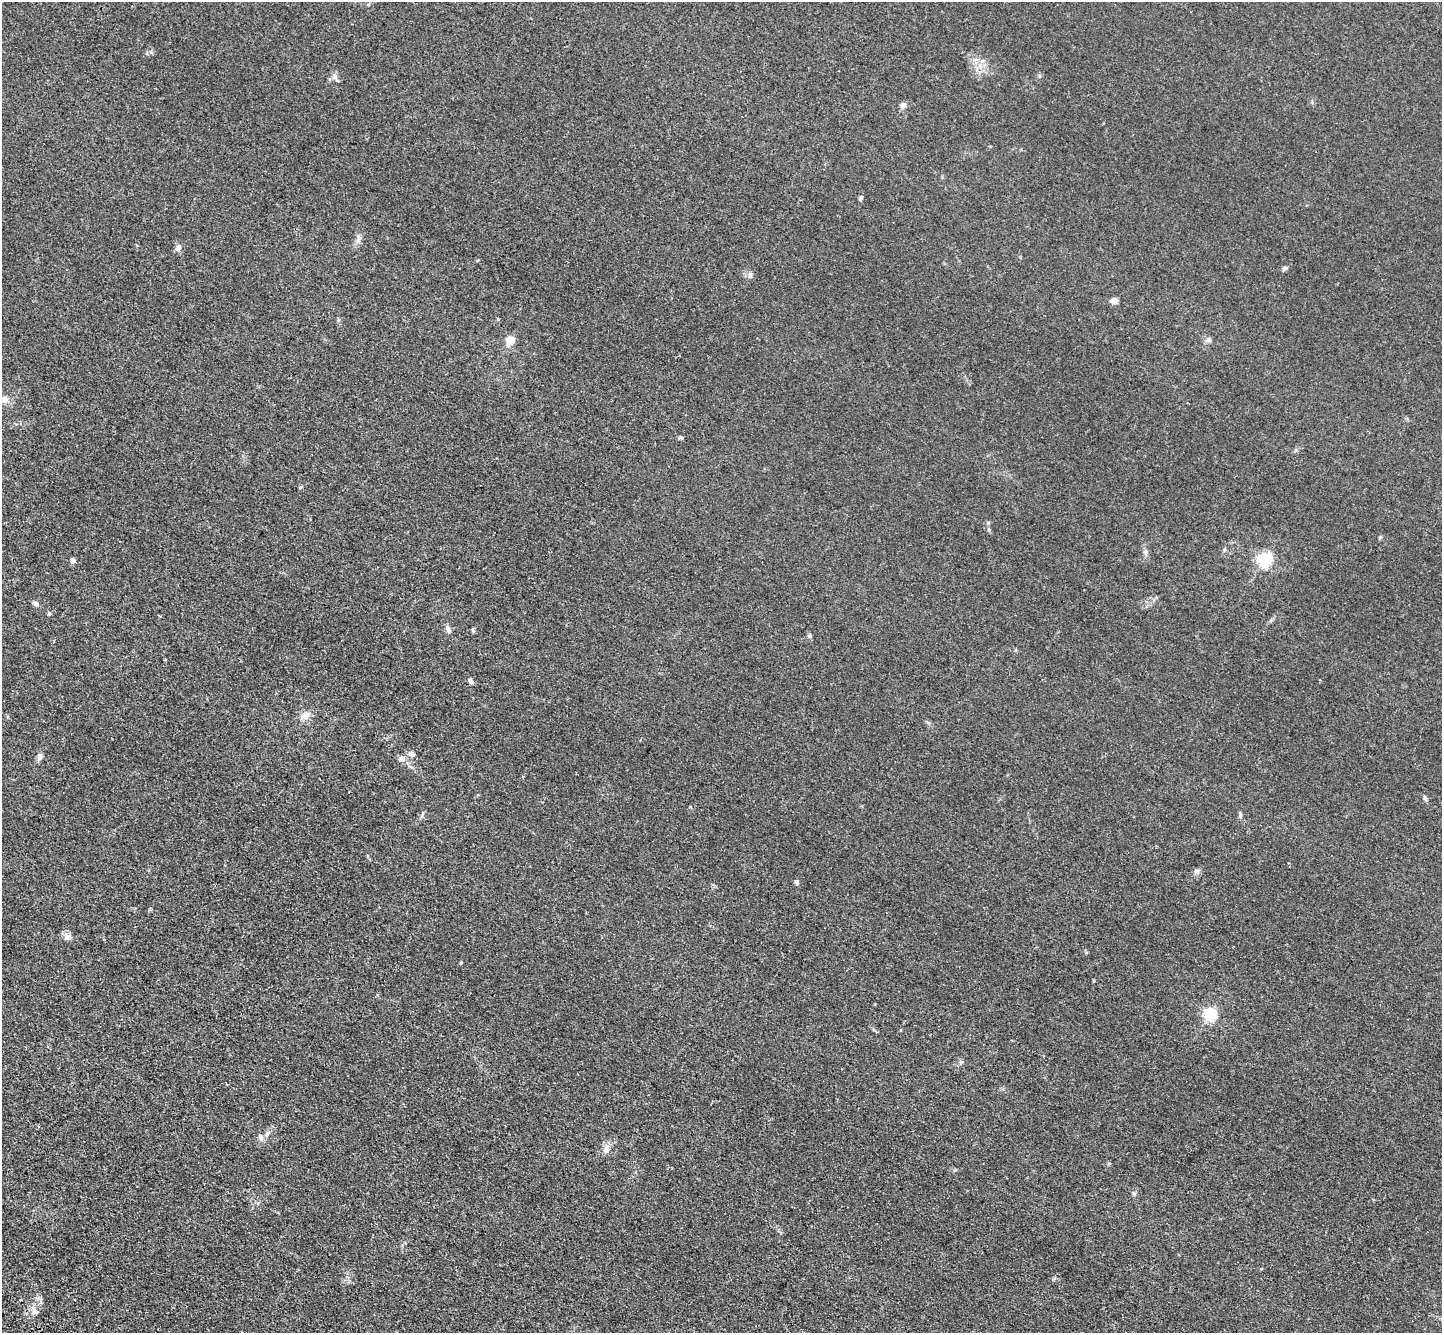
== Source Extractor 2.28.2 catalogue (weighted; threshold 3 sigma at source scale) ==
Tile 7 of 4 x 4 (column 3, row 2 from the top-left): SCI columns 2951-4390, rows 3054-4384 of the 5900 x 5969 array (HDU 1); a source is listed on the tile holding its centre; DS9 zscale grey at full resolution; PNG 1444 x 1335 px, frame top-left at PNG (2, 2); no overlay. Shown black and unused: <1% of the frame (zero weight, under 3 of 4 exposures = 6% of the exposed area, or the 3 px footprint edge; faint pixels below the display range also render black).
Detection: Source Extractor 2.28.2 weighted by HDU 2 'WHT'; one run over the whole footprint, this tile lists its part. Background 0.0123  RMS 0.0047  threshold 0.021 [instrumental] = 3 sigma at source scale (4.5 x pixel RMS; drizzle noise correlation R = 1.50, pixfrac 1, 0.05/0.05 arcsec/px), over >= 5 px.
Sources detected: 37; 1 inside a brighter listed object's ellipse — not listed separately; the other 36 listed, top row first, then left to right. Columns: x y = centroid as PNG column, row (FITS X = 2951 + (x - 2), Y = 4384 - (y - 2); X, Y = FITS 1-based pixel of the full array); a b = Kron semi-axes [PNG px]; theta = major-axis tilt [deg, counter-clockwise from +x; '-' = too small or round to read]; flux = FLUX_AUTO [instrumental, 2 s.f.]
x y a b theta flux
335 77 11 5 -59 1.4
903 105 8 7 - 1.7
861 198 6 4 71 1.1
358 238 13 6 85 1.8
178 248 9 7 69 2
1285 268 7 5 20 0.97
750 275 9 5 90 1.3
1114 300 8 6 23 2.4
510 341 5 5 - 17
5 399 10 8 25 2.2
680 437 7 4 4 0.74
988 523 6 4 73 0.54
1224 550 6 4 72 0.64
1146 552 8 6 -81 1.5
73 560 4 4 - 2.7
1264 560 6 6 - 76
35 604 9 6 -42 1.3
49 613 6 4 -69 0.67
448 629 9 7 -58 1.5
473 630 8 3 -77 0.53
810 636 6 5 - 0.69
471 681 9 5 -44 1.1
305 715 13 10 39 3.2
411 754 8 6 -13 1.7
40 757 10 7 74 1.5
402 759 7 7 - 2.6
1425 798 7 5 -56 1
1240 815 7 5 -90 0.92
1196 871 8 7 - 1.3
797 882 7 6 - 0.89
67 936 10 10 - 2.1
1210 1014 6 6 - 67
267 1133 11 5 53 1.8
606 1149 11 8 74 2.8
41 1301 7 4 72 0.88
36 1312 10 7 12 2.1